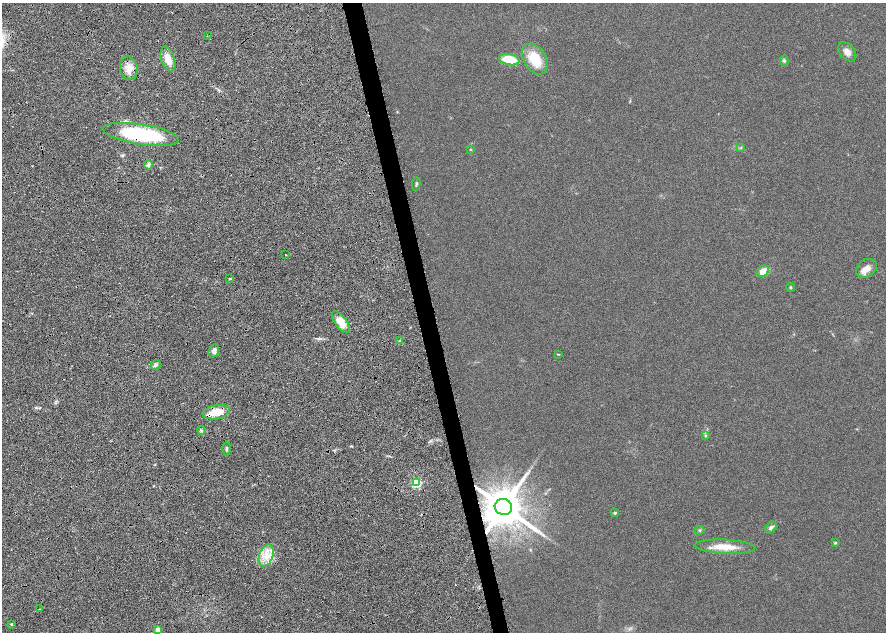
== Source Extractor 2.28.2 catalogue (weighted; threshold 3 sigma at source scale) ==
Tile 10 of 4 x 4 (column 2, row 3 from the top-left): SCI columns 1778-3545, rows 1315-2574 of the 7092 x 5198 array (HDU 1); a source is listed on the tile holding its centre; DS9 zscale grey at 2 x 2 block average (1 PNG px = mean of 2 x 2 image px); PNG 888 x 634 px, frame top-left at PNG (2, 3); each listed source drawn as its Kron ellipse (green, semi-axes under 4 px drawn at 4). Shown black and unused: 3% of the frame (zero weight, under 4 of 8 exposures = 4% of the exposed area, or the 3 px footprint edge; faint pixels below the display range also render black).
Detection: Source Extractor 2.28.2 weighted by HDU 2 'WHT'; one run over the whole footprint, this tile lists its part. Background 0.023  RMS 0.0036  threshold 0.0146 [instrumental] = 3 sigma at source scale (4.09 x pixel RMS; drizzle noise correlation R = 1.36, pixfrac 0.8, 0.0396/0.0396 arcsec/px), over >= 5 px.
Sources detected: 38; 1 inside a brighter listed object's ellipse — not listed separately; the other 37 listed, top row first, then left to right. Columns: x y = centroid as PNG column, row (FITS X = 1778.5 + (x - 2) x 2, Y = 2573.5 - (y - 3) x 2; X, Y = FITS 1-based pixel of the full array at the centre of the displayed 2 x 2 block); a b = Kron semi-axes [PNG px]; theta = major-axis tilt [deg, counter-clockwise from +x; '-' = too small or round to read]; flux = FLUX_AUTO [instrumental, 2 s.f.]
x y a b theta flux
207 36 2 2 - 0.32
847 52 11 7 -48 4.1
168 59 13 6 -71 8.5
535 59 16 11 -59 16
509 60 10 5 -10 16
784 61 5 4 - 0.96
129 68 12 8 -80 6.9
141 134 38 10 -9 60
741 148 3 2 - 0.43
471 149 3 2 - 0.44
148 165 4 4 - 1.5
416 184 7 3 77 0.89
285 255 2 2 - 0.41
867 268 11 8 35 5.3
763 271 7 5 37 7.7
230 279 3 2 - 0.53
790 287 4 3 - 0.63
341 322 13 5 -54 9.8
400 341 4 3 - 0.82
214 351 7 5 69 3.2
558 354 3 2 - 0.41
156 365 5 4 - 1.6
216 412 14 7 10 13
201 430 4 2 - 0.71
705 436 4 3 - 0.64
227 449 7 2 90 0.84
416 483 3 3 - 55
503 507 9 8 - 3000
615 513 3 3 - 0.87
771 527 7 4 44 1.8
700 530 5 3 - 0.79
835 543 4 3 - 0.59
725 547 30 7 -3 12
266 556 11 7 71 8.6
40 609 2 2 - 0.36
11 624 2 2 - 0.71
158 629 3 3 - 8.8
Overlapping masked pixels (flux is a lower limit): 3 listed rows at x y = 141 134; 216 412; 503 507
Diffuse or blended objects may show on this block-average render without a row.